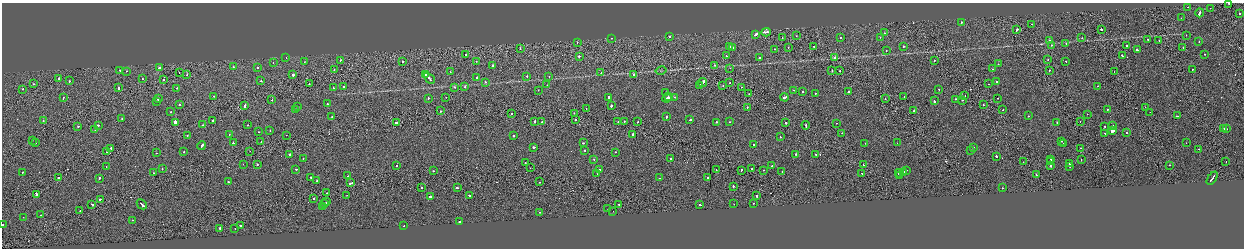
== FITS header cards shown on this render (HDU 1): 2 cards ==
NAXIS1  =                 2484
NAXIS2  =                  492

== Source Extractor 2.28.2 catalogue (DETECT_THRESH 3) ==
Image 2484 x 492 px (HDU 1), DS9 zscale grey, zoomed out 1/2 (1 PNG px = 2 x 2 image px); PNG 1246 x 250 px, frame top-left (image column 1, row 491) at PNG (2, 3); each listed source drawn as its Kron ellipse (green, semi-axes under 4 px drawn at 4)
Background -7.88e-05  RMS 0.063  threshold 0.189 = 3 sigma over >= 5 px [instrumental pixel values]
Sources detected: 335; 27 cannot appear on this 1/2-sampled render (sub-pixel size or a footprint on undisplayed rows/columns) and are neither listed nor drawn; the other 308 listed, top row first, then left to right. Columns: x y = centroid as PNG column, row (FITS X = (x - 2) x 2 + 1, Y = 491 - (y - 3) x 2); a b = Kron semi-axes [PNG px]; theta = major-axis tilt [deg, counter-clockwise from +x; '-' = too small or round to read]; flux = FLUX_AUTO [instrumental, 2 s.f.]
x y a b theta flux
1229 3 2 2 - 350
1188 7 2 1 - 59
1210 8 2 1 - 8
1199 13 4 2 - 310
1239 13 2 2 - 35
1181 18 2 1 - 15
961 22 2 2 - 55
1031 24 2 1 - 43
1101 29 2 2 - 250
1017 30 3 2 - 140
766 32 5 2 - 210
884 33 2 2 - 500
755 34 4 2 - 160
1186 35 2 2 - 21
670 36 2 2 - 48
796 36 2 1 - 21
782 37 2 1 - 32
880 37 2 1 - 23
611 38 2 1 - 23
840 38 2 2 - 14
1082 38 2 1 - 58
1148 39 2 1 - 33
1049 40 2 2 - 53
1159 41 2 1 - 42
577 42 2 1 - 31
1199 42 2 2 - 89
1066 44 2 2 - 21
1051 45 2 1 - 81
814 46 2 1 - 150
1126 46 2 2 - 33
730 47 2 1 - 26
733 47 2 2 - 47
788 47 2 2 - 22
903 47 2 2 - 61
1183 48 2 2 - 120
520 49 2 1 - 58
774 49 2 1 - 31
1138 50 3 2 - 110
886 51 2 2 - 45
466 54 2 2 - 30
1205 54 2 1 - 16
1122 55 2 2 - 52
579 56 2 2 - 360
726 56 2 2 - 23
286 57 2 2 - 22
759 58 2 2 - 24
835 58 2 2 - 97
1048 59 2 2 - 27
340 60 2 2 - 38
476 61 2 2 - 18
934 61 2 1 - 19
1066 61 2 2 - 20
304 62 2 1 - 13
402 62 2 2 - 44
273 63 2 2 - 33
998 64 2 2 - 47
715 65 2 2 - 24
493 66 2 2 - 380
233 67 2 2 - 32
257 67 2 2 - 28
160 68 3 2 - 120
730 68 2 1 - 130
992 69 2 2 - 24
1192 69 2 1 - 17
120 70 2 2 - 35
334 70 2 1 - 34
661 70 5 2 - 12
1049 70 2 2 - 76
127 71 2 2 - 47
832 71 2 2 - 33
840 71 2 1 - 46
179 72 2 1 - 47
450 72 2 2 - 23
1114 72 2 1 - 52
601 73 2 2 - 18
634 74 2 2 - 45
187 75 2 1 - 110
293 75 2 2 - 240
426 75 3 2 - 190
527 76 2 2 - 43
477 77 2 2 - 36
549 77 2 2 - 19
429 78 6 2 -45 350
59 79 2 1 - 570
142 79 2 2 - 27
164 80 2 1 - 33
70 81 2 2 - 52
261 81 2 2 - 57
485 82 2 2 - 50
996 82 2 2 - 60
702 83 5 2 - 240
729 83 2 2 - 41
33 84 2 1 - 27
309 84 2 1 - 51
988 84 2 2 - 22
547 85 2 1 - 27
700 85 3 1 - 110
723 86 2 1 - 32
1097 86 2 2 - 48
344 87 2 2 - 54
455 87 2 2 - 40
465 87 2 2 - 46
742 87 2 1 - 62
118 88 2 2 - 93
177 88 2 2 - 35
334 88 2 2 - 73
22 89 2 2 - 39
939 89 2 2 - 28
538 90 2 1 - 21
793 90 2 2 - 17
803 92 2 2 - 40
848 92 2 2 - 290
665 93 2 2 - 77
815 93 2 2 - 19
749 94 2 1 - 24
214 96 2 2 - 41
668 96 2 2 - 270
965 96 2 2 - 28
446 97 2 1 - 38
609 97 2 2 - 160
675 97 2 1 - 31
784 97 4 2 - 220
904 97 2 1 - 20
63 98 2 2 - 50
428 98 2 2 - 31
667 98 5 2 - 550
998 98 2 1 - 31
158 99 2 2 - 150
885 99 2 1 - 38
956 99 2 2 - 49
272 100 2 1 - 36
962 100 2 2 - 59
934 101 2 2 - 140
157 102 2 1 - 170
327 104 2 1 - 34
180 105 2 2 - 39
245 105 3 2 - 140
983 105 2 2 - 29
297 106 2 2 - 29
611 106 2 2 - 340
747 107 2 2 - 47
1145 107 2 1 - 24
586 109 2 1 - 23
1003 109 2 1 - 41
1107 109 2 2 - 40
296 110 2 2 - 90
914 110 2 2 - 120
440 111 2 2 - 79
171 112 2 2 - 35
1150 112 2 1 - 18
574 113 2 1 - 18
512 114 2 1 - 35
1087 114 2 2 - 22
1029 116 2 1 - 36
1177 116 3 2 - 77
332 117 2 2 - 24
666 117 2 2 - 100
122 119 2 2 - 33
213 120 2 2 - 190
575 120 2 2 - 33
690 120 2 2 - 48
43 121 2 1 - 32
535 121 2 2 - 110
624 121 2 1 - 28
175 122 2 2 - 1500
396 122 2 2 - 240
542 122 2 2 - 31
618 122 2 2 - 50
637 122 2 1 - 38
716 122 2 2 - 81
729 122 2 2 - 69
1080 122 2 1 - 15
786 123 2 2 - 110
837 123 2 2 - 24
1057 123 2 1 - 20
98 125 2 2 - 99
202 125 2 2 - 24
247 125 2 2 - 72
806 125 4 1 - 640
78 126 2 2 - 35
1105 126 2 2 - 45
1113 126 2 2 - 48
1224 129 3 2 - 100
1226 129 2 2 - 51
95 130 2 2 - 15
270 131 2 2 - 35
1112 131 3 2 - 18000
259 132 2 2 - 57
842 133 2 1 - 18
1105 133 2 2 - 89
1126 133 2 2 - 25
229 134 2 2 - 21
633 134 2 2 - 190
187 135 2 2 - 26
286 135 2 1 - 23
514 136 2 2 - 230
780 137 2 1 - 30
32 140 2 1 - 38
261 141 2 1 - 14
1061 141 2 2 - 25
35 143 2 2 - 130
233 143 2 1 - 97
583 143 2 1 - 72
865 143 2 1 - 11
897 143 2 1 - 18
1186 143 2 1 - 17
1063 144 2 2 - 21
202 145 4 2 - 150
754 145 2 2 - 120
534 147 2 2 - 120
111 148 2 1 - 120
973 148 2 2 - 290
1080 148 2 1 - 39
1198 149 2 2 - 29
584 150 2 2 - 110
971 150 2 1 - 21
250 151 2 1 - 23
107 152 2 2 - 22
184 152 2 2 - 62
615 152 2 2 - 48
156 153 2 2 - 45
289 154 2 2 - 170
796 154 2 2 - 82
816 154 2 2 - 32
996 156 2 2 - 57
671 158 2 2 - 81
303 159 2 2 - 27
594 159 2 2 - 43
1051 159 2 2 - 150
1081 160 2 1 - 34
1023 162 2 1 - 20
1050 162 3 1 - 97
1226 162 2 1 - 79
525 163 2 2 - 33
243 164 2 1 - 22
1070 164 2 2 - 150
257 165 2 2 - 100
863 165 2 1 - 37
1051 165 3 2 - 99
1170 165 2 2 - 28
106 166 2 1 - 17
396 166 2 1 - 54
772 166 2 2 - 180
1070 166 2 2 - 44
530 168 2 1 - 20
162 169 2 2 - 21
296 169 2 2 - 36
600 169 2 2 - 24
752 169 2 2 - 30
716 170 2 1 - 33
741 170 3 1 - 63
763 170 2 2 - 31
906 170 2 2 - 85
433 171 2 1 - 120
782 171 2 2 - 41
22 172 2 1 - 40
904 172 2 2 - 110
153 173 2 2 - 31
862 173 2 1 - 62
899 173 4 2 - 330
597 174 2 1 - 22
900 175 2 2 - 81
1036 175 2 1 - 52
348 176 2 2 - 27
311 177 2 2 - 47
58 178 2 1 - 65
99 178 2 2 - 120
659 178 2 2 - 31
708 178 2 2 - 350
1212 178 7 1 56 260
317 181 2 1 - 94
228 182 3 2 - 99
540 182 2 1 - 52
351 183 3 2 - 170
733 186 2 2 - 110
422 188 2 2 - 120
457 188 2 2 - 64
1002 188 2 2 - 26
327 193 2 1 - 22
37 194 3 2 - 350
347 195 2 1 - 34
470 195 3 2 - 140
757 196 2 2 - 180
430 197 2 2 - 260
313 198 2 1 - 32
100 199 3 2 - 120
326 202 2 2 - 53
324 203 2 2 - 30
753 203 2 1 - 74
91 204 2 2 - 88
142 204 6 2 -43 270
619 204 2 2 - 110
734 204 2 2 - 22
700 205 2 2 - 140
322 206 2 1 - 36
608 209 2 2 - 69
80 211 2 1 - 290
613 211 2 1 - 25
539 212 2 1 - 27
41 215 2 2 - 69
23 217 2 1 - 24
132 220 2 2 - 25
459 222 2 2 - 120
2 225 2 2 - 50
241 226 3 2 - 120
403 226 2 2 - 52
220 228 2 2 - 110
235 228 2 1 - 36
At the frame edge (FLAGS 8, measured only in part): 2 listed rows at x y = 1229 3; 2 225
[27 sub-pixel or undisplayed-footprint detections neither listed nor drawn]